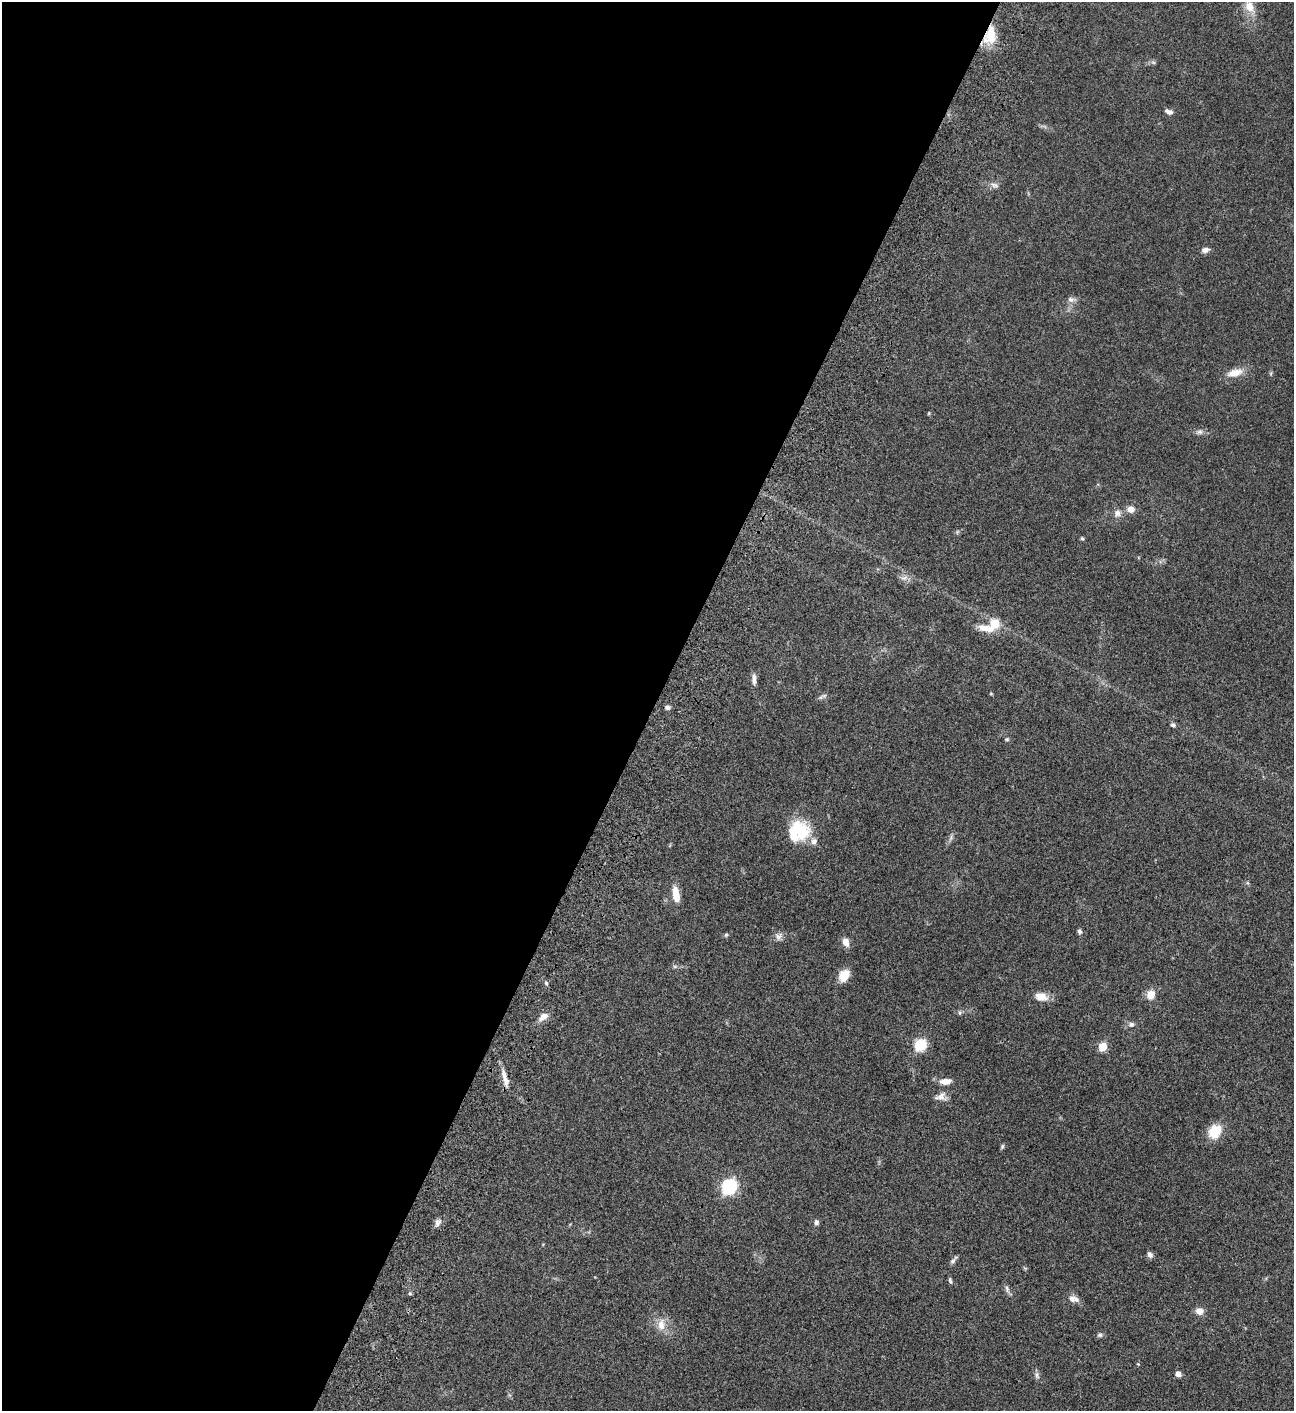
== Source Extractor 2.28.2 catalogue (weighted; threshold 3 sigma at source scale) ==
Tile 5 of 4 x 4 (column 1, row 2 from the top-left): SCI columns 507-1798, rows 3023-4431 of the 6051 x 6048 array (HDU 1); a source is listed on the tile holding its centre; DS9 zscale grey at full resolution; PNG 1296 x 1413 px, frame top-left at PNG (2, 2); no overlay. Shown black and unused: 51% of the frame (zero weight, under 3 of 4 exposures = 13% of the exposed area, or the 3 px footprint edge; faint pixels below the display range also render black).
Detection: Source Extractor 2.28.2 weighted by HDU 2 'WHT'; one run over the whole footprint, this tile lists its part. Background 0.0654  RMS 0.0058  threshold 0.0262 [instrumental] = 3 sigma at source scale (4.5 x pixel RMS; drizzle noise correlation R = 1.50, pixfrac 1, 0.05/0.05 arcsec/px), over >= 5 px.
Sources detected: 65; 1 too faint to see at this stretch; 1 inside a brighter object's white glare — not listed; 2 inside a brighter listed object's ellipse — not listed separately; the other 61 listed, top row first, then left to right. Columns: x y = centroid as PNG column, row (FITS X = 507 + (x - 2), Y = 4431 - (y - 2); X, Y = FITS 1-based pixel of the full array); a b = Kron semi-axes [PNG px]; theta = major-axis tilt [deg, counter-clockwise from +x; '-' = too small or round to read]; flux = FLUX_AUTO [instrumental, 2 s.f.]
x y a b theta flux
1249 6 20 12 -72 9.5
990 36 22 14 79 13
1169 112 10 6 -19 2.1
994 185 14 7 -20 2.3
1205 250 9 6 9 2.4
1071 299 10 7 -10 2.2
1235 373 23 11 15 6.9
1271 373 6 4 72 0.68
929 413 5 3 - 0.48
1199 432 10 7 14 1.9
1131 509 9 7 -9 3.9
1117 513 11 9 67 3
957 532 6 4 72 0.71
1082 538 6 4 -61 0.78
904 578 11 6 20 2.3
995 624 8 6 59 18
984 628 20 9 -19 5.8
754 679 14 5 -89 2.6
991 694 5 3 - 0.49
824 695 9 4 9 1.2
667 707 6 5 - 1.5
1173 725 6 5 - 1.2
1007 739 6 5 - 0.76
801 831 28 22 -66 23
951 838 10 4 77 1.3
1247 883 6 4 17 0.67
676 894 20 8 -80 6.8
1079 931 6 5 - 1.2
726 935 5 5 - 0.84
779 936 12 10 39 2.7
846 942 9 6 -68 4.9
675 966 6 4 17 0.82
844 975 15 11 56 7.1
546 983 5 5 - 0.96
1151 995 8 7 - 7.8
1041 997 15 10 -14 6.2
960 1012 6 4 -90 0.88
543 1017 13 8 32 4.3
1131 1024 7 7 - 1.6
920 1045 7 6 - 42
1103 1047 6 5 - 15
506 1081 16 7 -79 3.9
945 1081 15 8 5 4.4
941 1097 16 10 2 3.7
1215 1131 16 13 58 12
1002 1146 7 5 70 0.85
729 1186 8 7 - 81
816 1222 7 5 -87 1.6
438 1223 12 7 67 2.4
1150 1255 8 6 -55 1.9
953 1260 12 5 49 1.7
950 1281 8 4 -73 1
1007 1289 12 5 -74 1.7
410 1294 6 3 -19 0.66
1073 1299 14 8 -11 3.5
1199 1311 9 8 - 3.9
661 1325 18 10 87 6.2
1100 1335 7 5 15 1.2
1138 1364 5 4 - 0.47
1178 1374 6 5 - 2.7
1037 1375 10 6 -75 1.7
Overlapping masked pixels (flux is a lower limit): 1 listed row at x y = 990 36
Isophote crosses this tile's border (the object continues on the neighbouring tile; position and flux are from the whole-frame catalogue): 1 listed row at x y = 1249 6